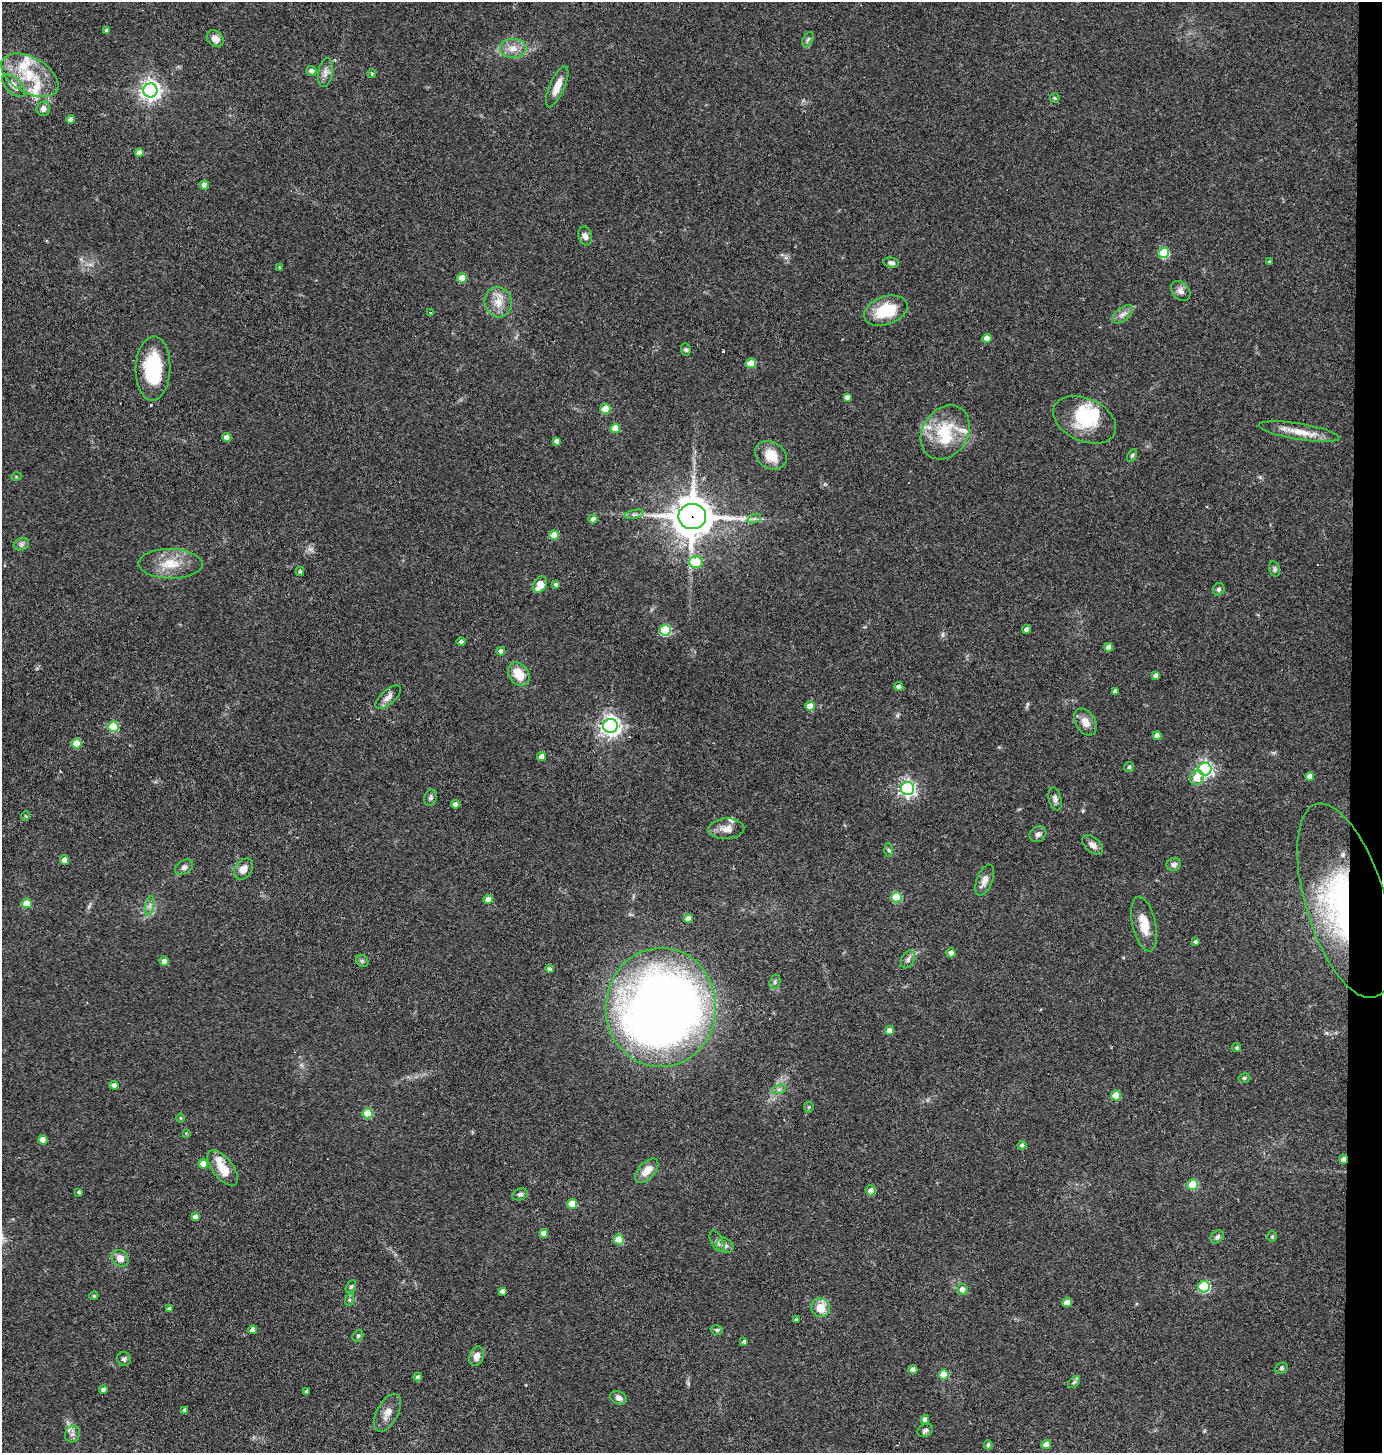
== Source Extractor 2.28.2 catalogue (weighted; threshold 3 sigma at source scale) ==
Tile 6 of 3 x 3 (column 3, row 2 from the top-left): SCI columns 2900-4279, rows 1451-2901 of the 4378 x 4351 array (HDU 1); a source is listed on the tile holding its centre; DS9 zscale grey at full resolution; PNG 1384 x 1455 px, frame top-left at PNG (2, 2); each listed source drawn as its Kron ellipse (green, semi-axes under 4 px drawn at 4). Shown black and unused: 2% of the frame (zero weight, under 3 of 4 exposures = <1% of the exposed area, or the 3 px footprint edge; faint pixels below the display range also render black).
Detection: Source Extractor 2.28.2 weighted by HDU 2 'WHT'; one run over the whole footprint, this tile lists its part. Background 0.0726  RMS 0.0056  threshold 0.0253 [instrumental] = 3 sigma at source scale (4.5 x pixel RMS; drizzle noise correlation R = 1.50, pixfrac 1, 0.05/0.05 arcsec/px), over >= 5 px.
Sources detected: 178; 3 inside a brighter object's white glare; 2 cosmic-ray / hot-pixel residue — neither listed nor drawn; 8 inside a brighter listed object's ellipse — not listed separately; the other 165 listed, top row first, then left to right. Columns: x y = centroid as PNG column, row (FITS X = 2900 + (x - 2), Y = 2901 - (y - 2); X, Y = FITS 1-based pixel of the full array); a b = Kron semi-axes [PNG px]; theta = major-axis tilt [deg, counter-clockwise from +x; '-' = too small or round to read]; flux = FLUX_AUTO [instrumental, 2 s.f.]
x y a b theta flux
107 30 4 4 - 1.1
215 39 9 7 -44 3.9
808 40 8 5 63 1.3
513 48 13 9 0 5.6
311 71 5 5 - 1.9
325 73 14 7 80 3.2
372 73 4 3 - 0.73
30 75 31 18 -30 20
13 86 14 7 -46 4.2
557 87 22 7 67 6.4
150 90 7 7 - 310
1055 98 5 4 - 0.66
43 109 7 6 - 2.5
71 119 4 4 - 2.9
139 153 4 4 - 4.7
204 185 4 4 - 3.2
585 236 10 6 -74 2.6
1164 253 5 5 - 31
1269 262 3 3 - 0.78
891 263 8 5 -8 1.9
279 267 3 3 - 0.52
462 278 5 4 - 10
1181 291 11 8 -49 2.7
498 302 15 13 -75 7.4
886 311 23 14 18 21
431 312 3 3 - 1.9
1123 314 12 6 38 2.7
987 338 4 4 - 5.4
686 349 6 5 - 1
751 363 5 5 - 14
153 369 32 17 88 34
847 397 4 4 - 2.2
605 409 5 5 - 16
1085 420 33 21 -25 25
615 428 5 4 - 7.9
945 432 28 22 57 25
1299 432 41 8 -9 9.8
227 437 4 4 - 4.6
556 441 4 4 - 2
771 455 17 13 -32 10
1132 455 7 4 63 1
16 477 5 3 - 0.51
634 514 10 4 13 1.4
692 517 14 12 0 1600
593 519 4 4 - 2.1
754 519 7 4 19 1.3
554 535 5 4 - 9.4
21 544 8 6 21 1.7
696 562 7 6 - 21
170 564 32 15 -1 14
1275 569 8 5 -74 1.1
300 571 4 4 - 0.91
540 584 9 6 59 7.1
556 584 3 3 - 1.2
1219 589 6 5 - 1.3
1027 629 4 4 - 2.9
665 630 5 5 - 38
461 642 4 4 - 1.2
1109 647 4 4 - 4.1
501 651 4 4 - 2.1
519 674 13 9 -54 9.4
1156 675 4 4 - 2.1
899 687 4 4 - 2.4
1115 691 4 4 - 2.1
388 697 15 7 42 3.3
810 706 5 4 - 6.7
1085 722 14 9 -58 5.6
610 726 7 7 - 300
113 727 5 5 - 31
1157 736 4 4 - 3.9
77 744 5 5 - 15
542 757 4 4 - 4.3
1129 767 5 5 - 0.76
1205 769 6 6 - 160
1310 776 4 4 - 3.7
1197 778 7 6 - 7.3
908 789 6 6 - 170
431 798 8 6 70 1.5
1055 799 12 6 -77 2
455 804 4 4 - 2.9
26 816 5 3 - 0.56
726 829 18 10 3 5
1038 834 9 7 37 1.9
1093 845 12 7 -40 2.8
889 850 6 4 -87 1
65 860 4 4 - 4.2
1174 864 7 6 - 1.8
184 867 10 6 32 1.8
244 869 11 8 53 4.6
985 880 16 8 69 3.5
896 897 5 5 - 28
488 899 4 4 - 4.4
1345 901 101 39 -73 100
27 903 5 4 - 11
150 906 10 4 77 1.6
688 918 4 4 - 6.1
1144 924 28 11 -78 10
1196 942 4 4 - 1.3
951 953 4 4 - 2.8
908 959 9 6 62 2
164 961 5 4 - 2.4
362 961 7 5 -45 1.1
550 969 4 4 - 1.3
775 982 7 5 70 1.2
661 1007 59 55 87 650
889 1031 4 4 - 4.1
1237 1048 5 4 - 1
1244 1078 6 4 14 0.79
114 1085 4 4 - 2.7
779 1089 7 4 19 1.3
1116 1096 5 5 - 14
809 1107 5 5 - 0.76
368 1113 5 5 - 22
181 1118 4 3 - 0.58
186 1133 4 3 - 0.48
43 1140 5 4 - 6.4
1022 1145 4 4 - 1.4
1344 1159 5 4 - 3.1
203 1164 4 4 - 6.5
223 1168 21 10 -52 10
647 1171 15 8 47 5.9
1193 1184 5 5 - 26
871 1190 5 5 - 2.9
79 1192 3 3 - 0.94
520 1194 8 5 16 1.4
572 1204 5 5 - 14
195 1217 4 4 - 2.6
544 1233 4 4 - 4.4
1272 1236 5 5 - 0.79
1217 1237 7 5 42 1.5
619 1240 5 5 - 15
717 1241 11 6 -63 1.8
725 1246 9 7 -23 2.1
120 1258 9 7 -42 4.4
351 1287 7 4 62 1
1204 1287 6 5 - 53
962 1289 5 5 - 3.1
502 1291 4 4 - 1.7
94 1296 5 3 - 0.67
349 1300 6 4 71 0.77
1067 1303 5 4 - 6.1
820 1308 9 9 - 9.7
170 1309 4 3 - 1.2
796 1320 4 3 - 1.1
253 1330 4 4 - 2.5
717 1330 6 5 - 1.1
358 1336 6 5 - 0.8
744 1342 4 3 - 1
476 1356 10 7 70 3.5
124 1359 7 7 - 1.4
1281 1368 7 5 23 1
913 1370 4 4 - 3.2
944 1375 5 5 - 11
418 1377 4 4 - 1.7
1074 1382 7 4 46 1.2
103 1389 4 4 - 1.8
307 1392 3 3 - 1.3
619 1398 8 6 -26 2.9
185 1410 4 4 - 1.3
387 1413 20 10 61 5.5
925 1419 4 4 - 2.4
925 1430 8 6 26 1.5
73 1434 8 7 - 2.2
1046 1444 5 4 - 4.7
988 1445 4 4 - 1.2
Overlapping masked pixels (flux is a lower limit): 4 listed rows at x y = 692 517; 1345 901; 661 1007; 1344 1159